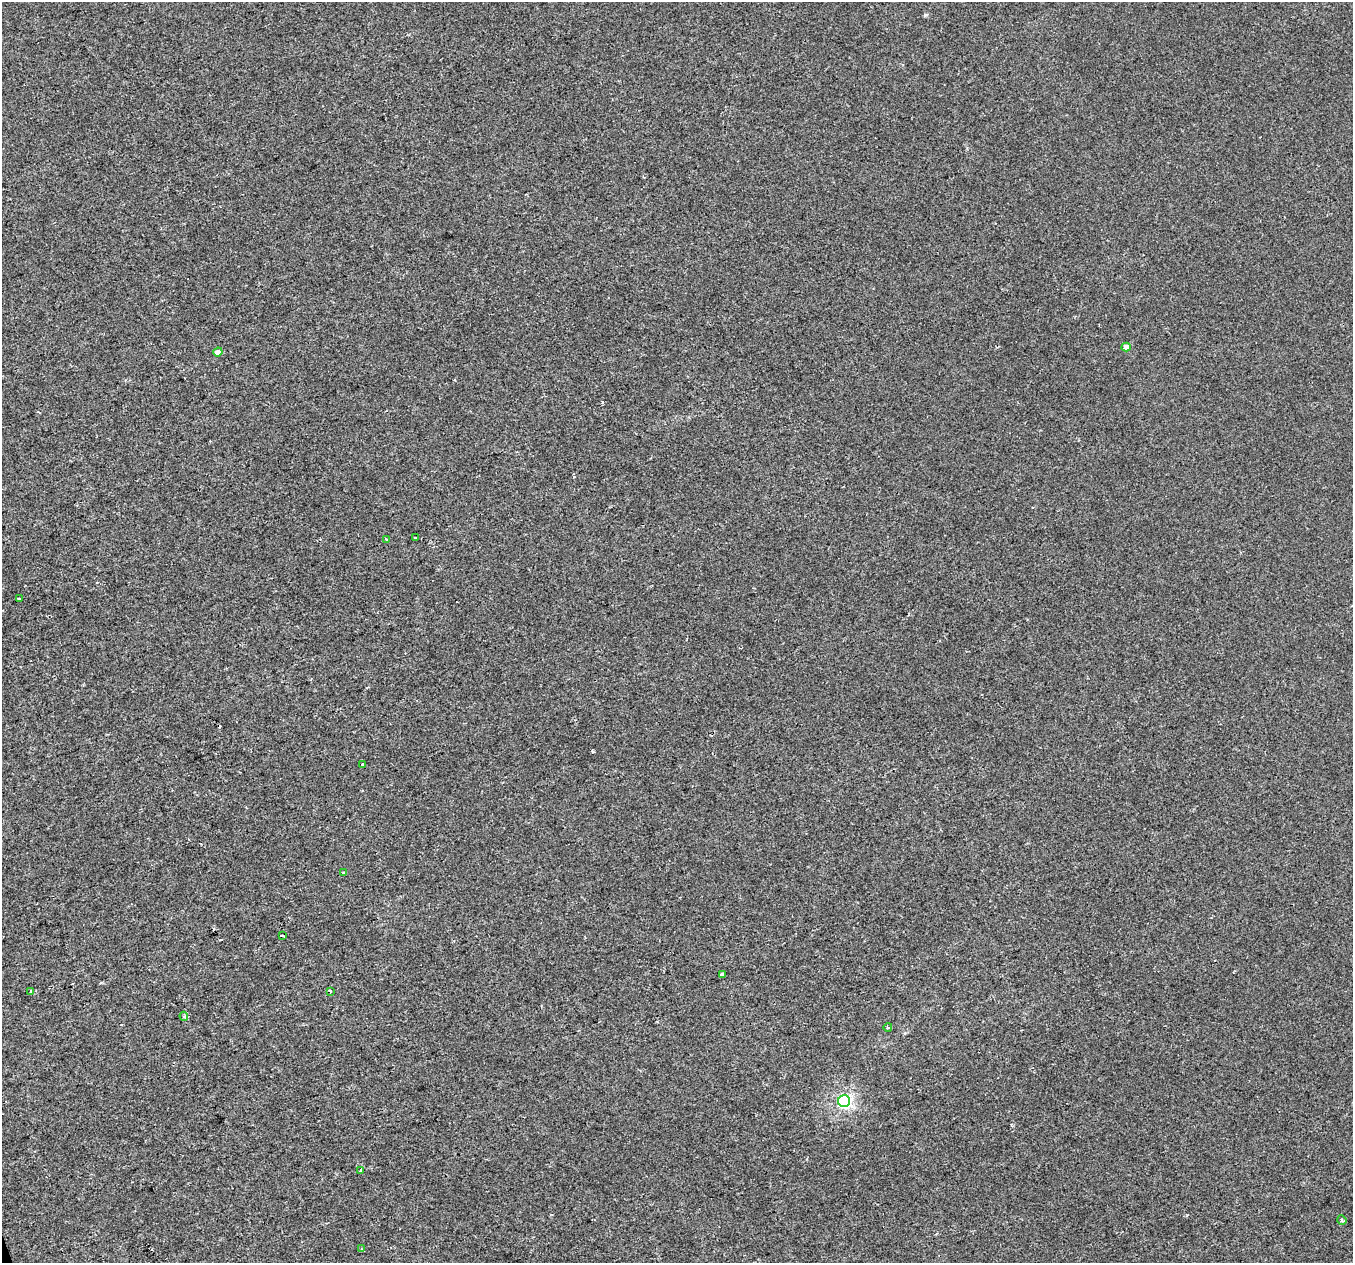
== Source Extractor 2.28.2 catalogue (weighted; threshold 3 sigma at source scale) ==
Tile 7 of 4 x 4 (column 3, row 2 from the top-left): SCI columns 2705-4055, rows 2645-3905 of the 5406 x 5232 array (HDU 1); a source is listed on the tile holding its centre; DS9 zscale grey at full resolution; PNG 1355 x 1265 px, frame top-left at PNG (2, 2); each listed source drawn as its Kron ellipse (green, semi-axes under 4 px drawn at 4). Shown black and unused: <1% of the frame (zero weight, under 2 of 3 exposures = <1% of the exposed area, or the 3 px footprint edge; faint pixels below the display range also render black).
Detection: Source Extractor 2.28.2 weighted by HDU 2 'WHT'; one run over the whole footprint, this tile lists its part. Background 4.27e-04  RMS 0.0026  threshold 0.0116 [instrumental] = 3 sigma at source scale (4.5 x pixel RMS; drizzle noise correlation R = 1.50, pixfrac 1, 0.0396/0.0396 arcsec/px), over >= 5 px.
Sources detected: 18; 1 cosmic-ray / hot-pixel residue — neither listed nor drawn; the other 17 listed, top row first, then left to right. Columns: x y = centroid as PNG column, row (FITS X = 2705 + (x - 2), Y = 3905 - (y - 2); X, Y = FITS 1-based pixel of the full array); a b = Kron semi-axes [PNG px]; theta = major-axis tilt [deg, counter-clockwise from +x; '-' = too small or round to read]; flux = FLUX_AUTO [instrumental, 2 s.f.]
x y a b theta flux
1126 347 5 4 - 1.9
218 352 5 4 - 1.5
416 538 3 3 - 0.47
387 539 3 2 - 0.31
19 599 3 3 - 1.5
362 764 3 3 - 0.34
343 873 3 3 - 0.88
282 935 4 3 - 0.66
722 974 4 3 - 1.4
330 991 3 3 - 0.45
31 992 4 3 - 0.74
184 1016 4 4 - 0.42
888 1027 4 3 - 0.26
844 1101 6 6 - 33
361 1170 3 3 - 0.94
1342 1220 5 4 - 0.33
361 1249 4 2 - 0.23
Unlisted compact peaks at least as high as the median listed source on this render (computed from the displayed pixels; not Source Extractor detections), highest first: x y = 925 15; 593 751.